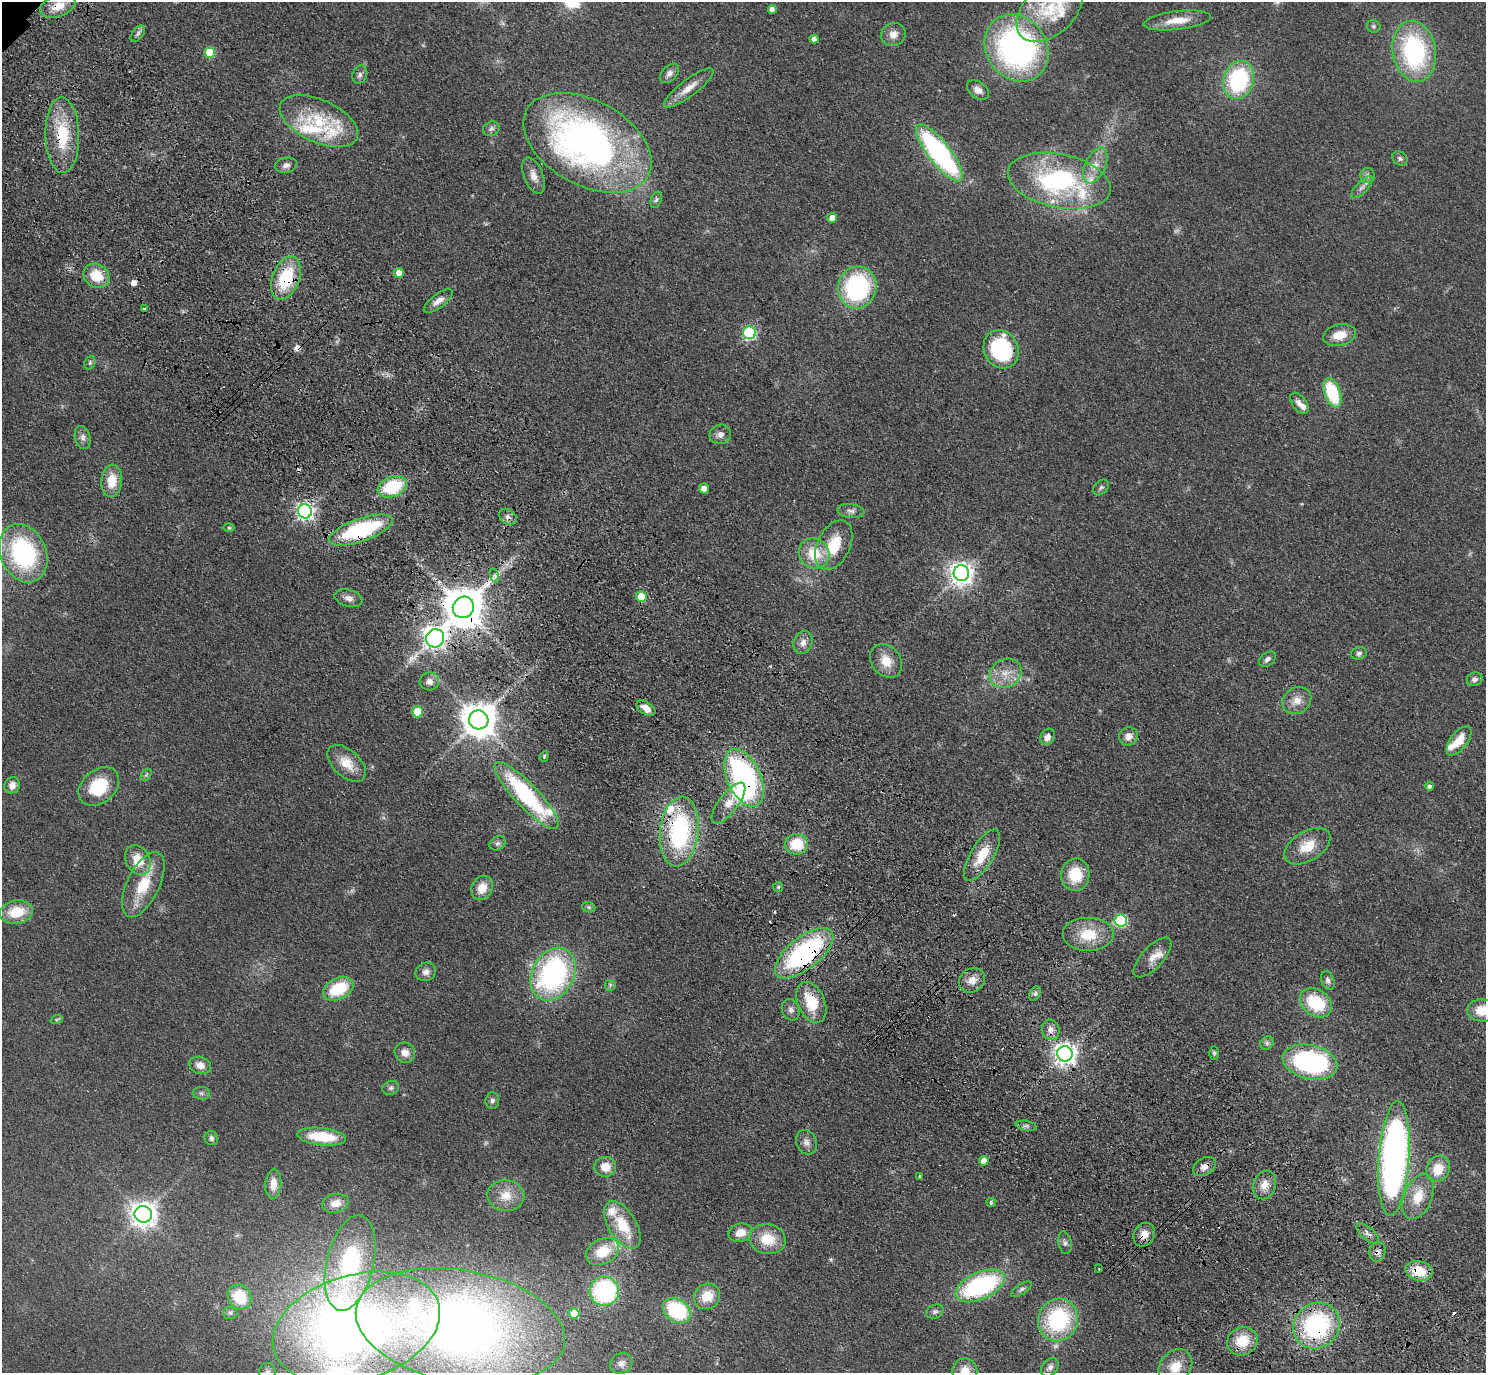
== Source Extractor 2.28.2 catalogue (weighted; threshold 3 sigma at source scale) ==
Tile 6 of 4 x 4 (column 2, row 2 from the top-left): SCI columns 1576-3059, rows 3129-4499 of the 6118 x 6118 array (HDU 1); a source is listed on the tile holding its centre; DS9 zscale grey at full resolution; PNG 1488 x 1375 px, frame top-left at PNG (2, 2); each listed source drawn as its Kron ellipse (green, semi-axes under 4 px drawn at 4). Shown black and unused: <1% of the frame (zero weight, under 3 of 4 exposures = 6% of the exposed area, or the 3 px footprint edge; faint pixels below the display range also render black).
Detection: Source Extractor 2.28.2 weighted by HDU 2 'WHT'; one run over the whole footprint, this tile lists its part. Background 0.0402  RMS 0.006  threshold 0.0268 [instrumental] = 3 sigma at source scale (4.5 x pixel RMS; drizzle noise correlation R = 1.50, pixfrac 1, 0.05/0.05 arcsec/px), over >= 5 px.
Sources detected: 193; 2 too faint to see at this stretch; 2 inside a brighter object's white glare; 6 cosmic-ray / hot-pixel residue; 1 long thin detection or spike segment (spike, bleed or trail) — neither listed nor drawn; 12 inside a brighter listed object's ellipse — not listed separately; the other 170 listed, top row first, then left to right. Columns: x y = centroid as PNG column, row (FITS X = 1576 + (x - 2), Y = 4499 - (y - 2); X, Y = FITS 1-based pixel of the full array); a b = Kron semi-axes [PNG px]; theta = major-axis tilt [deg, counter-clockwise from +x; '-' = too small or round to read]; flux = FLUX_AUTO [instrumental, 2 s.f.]
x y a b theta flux
58 6 18 11 19 9.4
772 9 4 4 - 3.5
1050 9 39 25 44 31
1177 20 34 9 7 12
1374 26 7 6 - 1.2
138 34 9 5 53 1.6
893 34 12 11 - 5.2
814 39 4 4 - 2.8
1017 48 35 30 -54 170
1414 51 31 21 -80 87
210 52 5 5 - 22
669 73 11 7 45 2.7
360 75 9 7 69 2
1238 80 19 15 73 65
689 88 30 8 37 8
978 90 12 8 -37 3.8
319 121 42 21 -24 36
491 129 8 7 - 2
62 135 38 17 -89 29
587 143 69 42 -28 300
939 153 35 11 -52 130
1400 158 8 6 -40 1.6
286 165 11 7 12 2.8
1095 165 19 10 66 8.6
534 175 19 9 -69 5.6
1368 175 7 7 - 2.2
1059 181 52 26 -11 100
1362 187 14 5 45 3
656 200 8 5 70 1.4
832 218 5 5 - 4.7
399 273 5 5 - 5.6
96 276 13 11 -34 15
286 278 22 13 70 34
857 287 21 19 80 81
438 301 17 7 37 4.3
144 309 4 3 - 1
749 333 6 6 - 81
1340 335 17 10 12 10
1001 349 20 17 -62 68
90 363 7 5 69 1.2
1332 393 15 8 -70 37
1299 403 12 7 -54 3.7
720 434 11 9 20 3.4
83 437 12 7 -74 3
112 481 16 10 86 12
392 487 15 10 23 33
1101 487 9 6 45 1.5
704 488 5 5 - 4.7
305 511 7 7 - 210
851 511 13 7 -7 2.8
508 517 9 7 -36 2.5
229 528 6 4 -1 0.88
361 530 33 11 19 65
834 545 26 16 64 20
23 553 30 23 -67 82
814 553 16 14 -39 17
961 573 8 7 - 500
495 576 7 4 -71 1.4
641 597 5 5 - 16
348 598 14 8 -15 3.8
463 607 11 10 - 2300
435 638 9 9 - 370
803 643 12 9 69 3.9
1359 653 8 6 16 1.9
1267 659 9 6 36 2.1
886 661 18 14 -52 10
1005 673 17 14 31 9.9
1475 679 8 6 19 2
429 681 9 9 - 3.8
1297 701 15 13 33 7.1
646 708 10 6 -32 6
417 712 5 5 - 19
479 720 9 9 - 1400
1128 736 9 9 - 4.8
1047 737 8 7 - 4
1459 741 17 8 52 11
544 756 5 4 - 0.77
347 763 23 13 -43 12
146 775 7 4 55 1.1
744 778 31 17 -66 130
12 785 8 7 - 4.3
99 786 23 16 40 28
1430 786 4 4 - 1.7
526 795 45 11 -46 84
729 803 24 9 52 8.2
679 832 35 19 83 84
498 843 8 6 30 1.9
797 844 11 10 - 19
1307 846 25 14 31 14
982 855 29 11 59 16
138 860 16 11 -61 12
1075 875 16 14 87 18
143 885 35 16 64 23
778 887 5 5 - 0.8
482 888 12 10 62 9.2
589 907 7 5 -20 0.98
16 912 17 11 9 17
1121 921 6 6 - 69
1088 934 26 17 0 19
804 953 35 16 39 99
1152 958 25 10 47 6.8
426 972 10 9 - 3.2
553 974 28 21 62 120
972 980 13 11 33 6
1328 981 9 6 -68 2.2
610 985 6 6 - 1.2
338 989 16 10 26 26
1035 993 8 5 63 1.6
811 1002 21 13 -66 21
1316 1003 17 13 -35 31
791 1010 11 8 -68 2.9
1483 1010 16 11 -4 14
57 1019 6 4 19 0.85
1051 1030 10 8 -73 3.8
1267 1043 7 6 - 1.7
405 1053 10 9 - 5.1
1214 1053 6 4 -90 1.2
1065 1054 8 7 - 420
1310 1062 28 17 -13 110
200 1065 11 8 -18 4.6
391 1088 8 7 - 1.7
201 1093 8 6 -1 1.7
492 1101 8 7 - 1.9
1026 1126 11 5 -10 2
322 1137 25 8 -6 25
211 1138 7 6 - 1.9
806 1142 13 10 -66 3.6
1394 1158 57 15 86 270
984 1161 5 5 - 4.4
605 1167 11 10 - 7.9
1204 1167 12 8 30 4.4
1438 1169 13 11 61 12
920 1177 3 3 - 1.5
273 1184 14 8 87 6.6
1264 1185 14 11 69 6.6
506 1196 18 15 -3 11
1418 1197 24 14 67 14
991 1202 5 4 - 1.2
335 1203 13 9 12 6
143 1214 8 8 - 590
622 1225 26 14 -58 21
740 1233 12 9 16 7.8
1368 1233 14 6 -41 2.8
1144 1235 12 10 62 6.5
768 1239 18 15 -12 16
1065 1243 11 6 -79 1.9
603 1251 17 12 26 16
1377 1252 10 8 78 3
350 1263 48 23 77 60
1099 1269 3 3 - 0.42
1419 1271 14 9 -11 16
980 1286 26 13 25 89
1021 1289 11 5 34 1.6
604 1291 15 14 - 79
707 1296 13 12 - 13
239 1297 13 11 -56 23
677 1310 15 11 -36 51
935 1312 9 6 20 1.9
230 1313 7 6 - 1.6
574 1313 5 5 - 12
1058 1320 21 19 70 61
460 1326 106 56 -10 530
1316 1326 24 22 43 84
356 1327 86 52 16 430
1242 1341 15 14 - 16
621 1363 11 10 - 3.7
1050 1367 10 7 50 2.9
1175 1367 19 15 48 12
267 1371 8 8 - 2.2
965 1371 12 12 - 7.9
Overlapping masked pixels (flux is a lower limit): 20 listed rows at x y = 58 6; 62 135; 286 278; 305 511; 361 530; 463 607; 435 638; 744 778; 679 832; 797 844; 804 953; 811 1002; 1065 1054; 1204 1167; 1144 1235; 1377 1252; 1419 1271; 1058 1320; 1316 1326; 356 1327
Isophote crosses this tile's border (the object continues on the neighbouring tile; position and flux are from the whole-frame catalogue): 4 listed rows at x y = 1050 9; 1483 1010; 267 1371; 965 1371